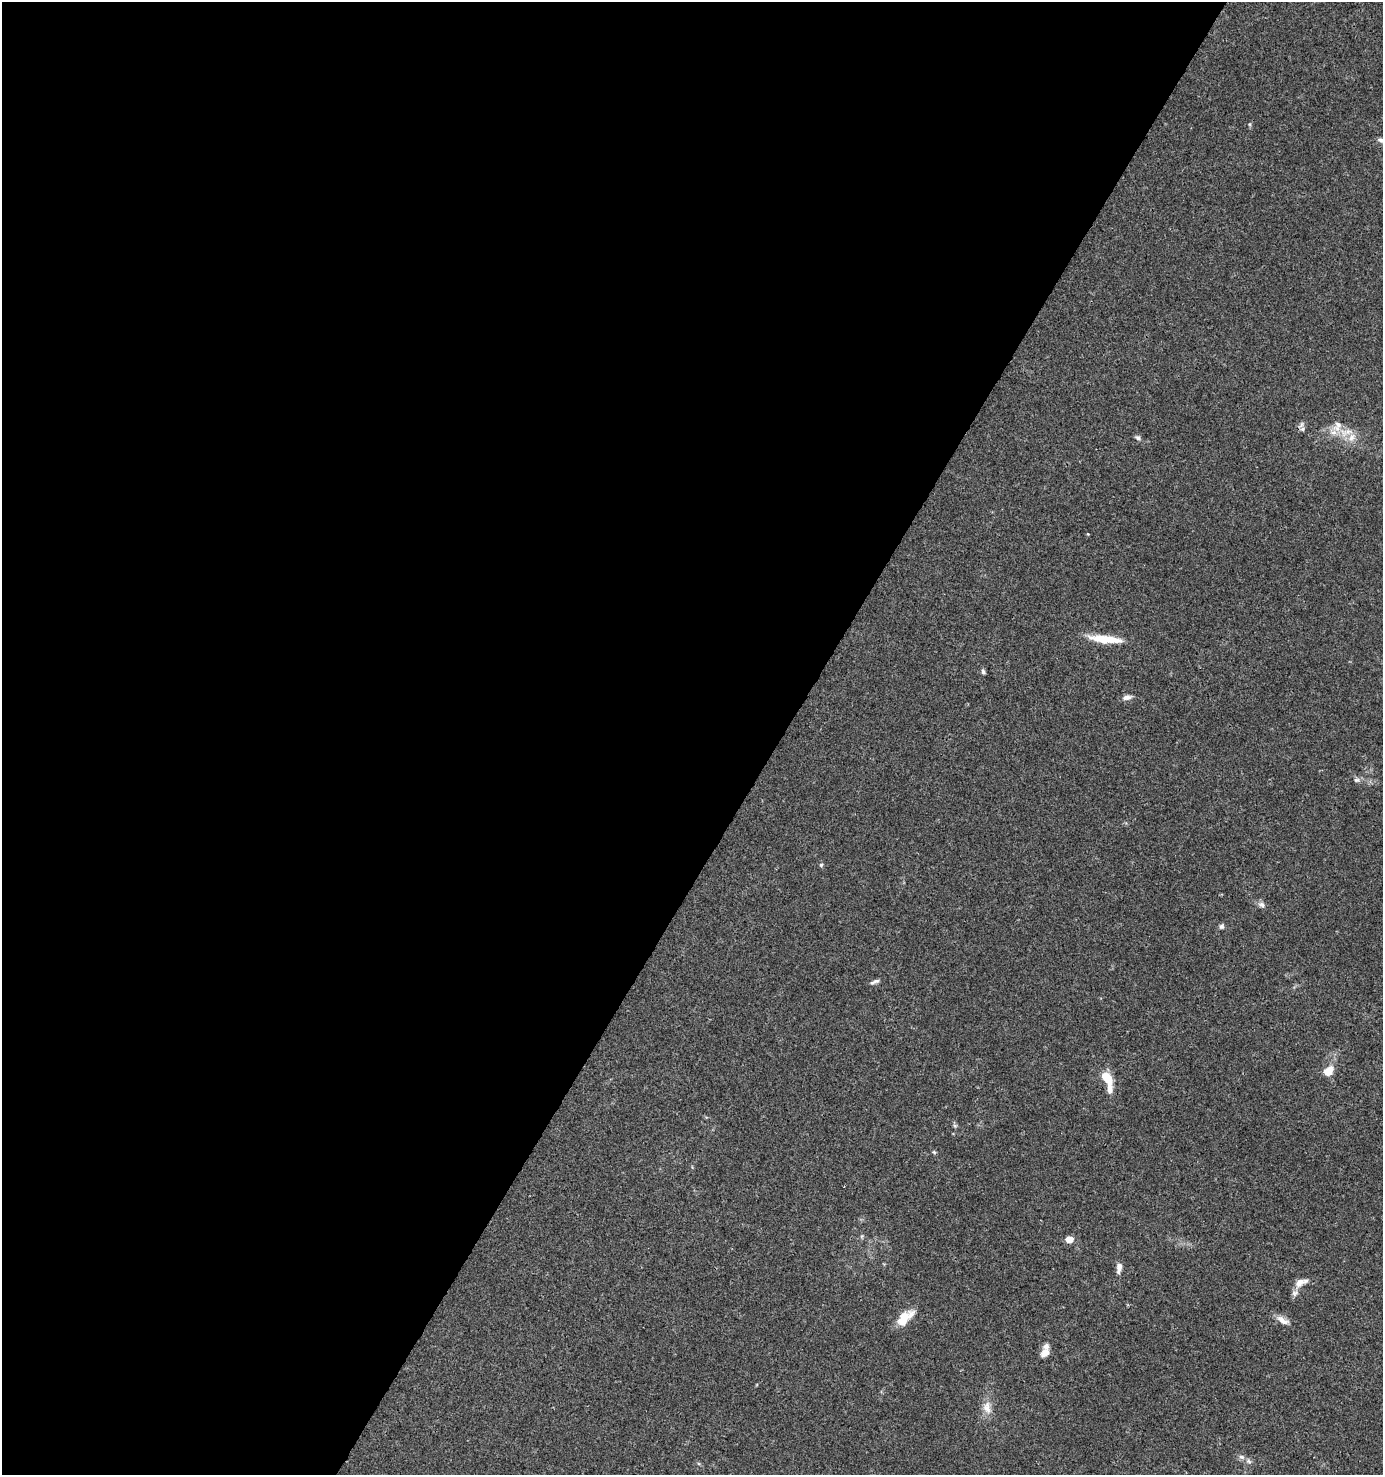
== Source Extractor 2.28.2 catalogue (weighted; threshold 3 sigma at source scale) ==
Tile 5 of 4 x 4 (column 1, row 2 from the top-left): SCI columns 256-1636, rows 2948-4420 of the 5966 x 5903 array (HDU 1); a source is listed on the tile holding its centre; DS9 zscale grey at full resolution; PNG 1385 x 1477 px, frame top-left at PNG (2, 2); no overlay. Shown black and unused: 56% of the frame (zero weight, under 3 of 4 exposures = <1% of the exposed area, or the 3 px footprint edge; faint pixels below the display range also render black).
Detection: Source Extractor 2.28.2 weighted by HDU 2 'WHT'; one run over the whole footprint, this tile lists its part. Background 0.0416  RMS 0.0036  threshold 0.0164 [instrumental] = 3 sigma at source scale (4.5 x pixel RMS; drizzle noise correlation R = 1.50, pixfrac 1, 0.0396/0.0396 arcsec/px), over >= 5 px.
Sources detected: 34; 7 inside a brighter listed object's ellipse — not listed separately; the other 27 listed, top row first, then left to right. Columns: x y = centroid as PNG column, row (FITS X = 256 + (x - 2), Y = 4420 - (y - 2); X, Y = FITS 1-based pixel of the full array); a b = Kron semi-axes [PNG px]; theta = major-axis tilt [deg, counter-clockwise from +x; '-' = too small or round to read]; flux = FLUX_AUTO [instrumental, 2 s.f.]
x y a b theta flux
1381 140 9 6 -28 0.95
1302 429 7 6 - 0.94
1346 432 23 10 13 5.7
1137 438 8 5 -32 0.85
1088 534 4 3 - 0.27
1105 639 39 8 -6 9.3
983 672 6 5 - 0.7
1127 697 13 6 12 1.6
1357 780 9 6 -1 1.1
821 865 5 4 - 0.52
1262 905 10 7 -36 1.3
1221 926 7 6 - 0.83
875 982 13 4 22 1.1
1328 1071 10 7 42 6.1
1107 1077 15 8 -52 7.7
955 1126 6 5 - 0.6
934 1152 7 4 -45 0.5
862 1236 6 4 71 0.49
1069 1239 5 5 - 6.4
1119 1268 14 6 81 2.1
1300 1283 18 8 25 3.1
1295 1293 10 7 55 1.4
1283 1320 18 8 -29 2.7
903 1322 14 11 -6 3.9
1045 1353 12 8 41 2.7
987 1407 18 11 -79 3.9
1242 1457 9 6 -15 1.2
Isophote crosses this tile's border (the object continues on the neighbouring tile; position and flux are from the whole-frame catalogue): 1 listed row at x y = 1381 140